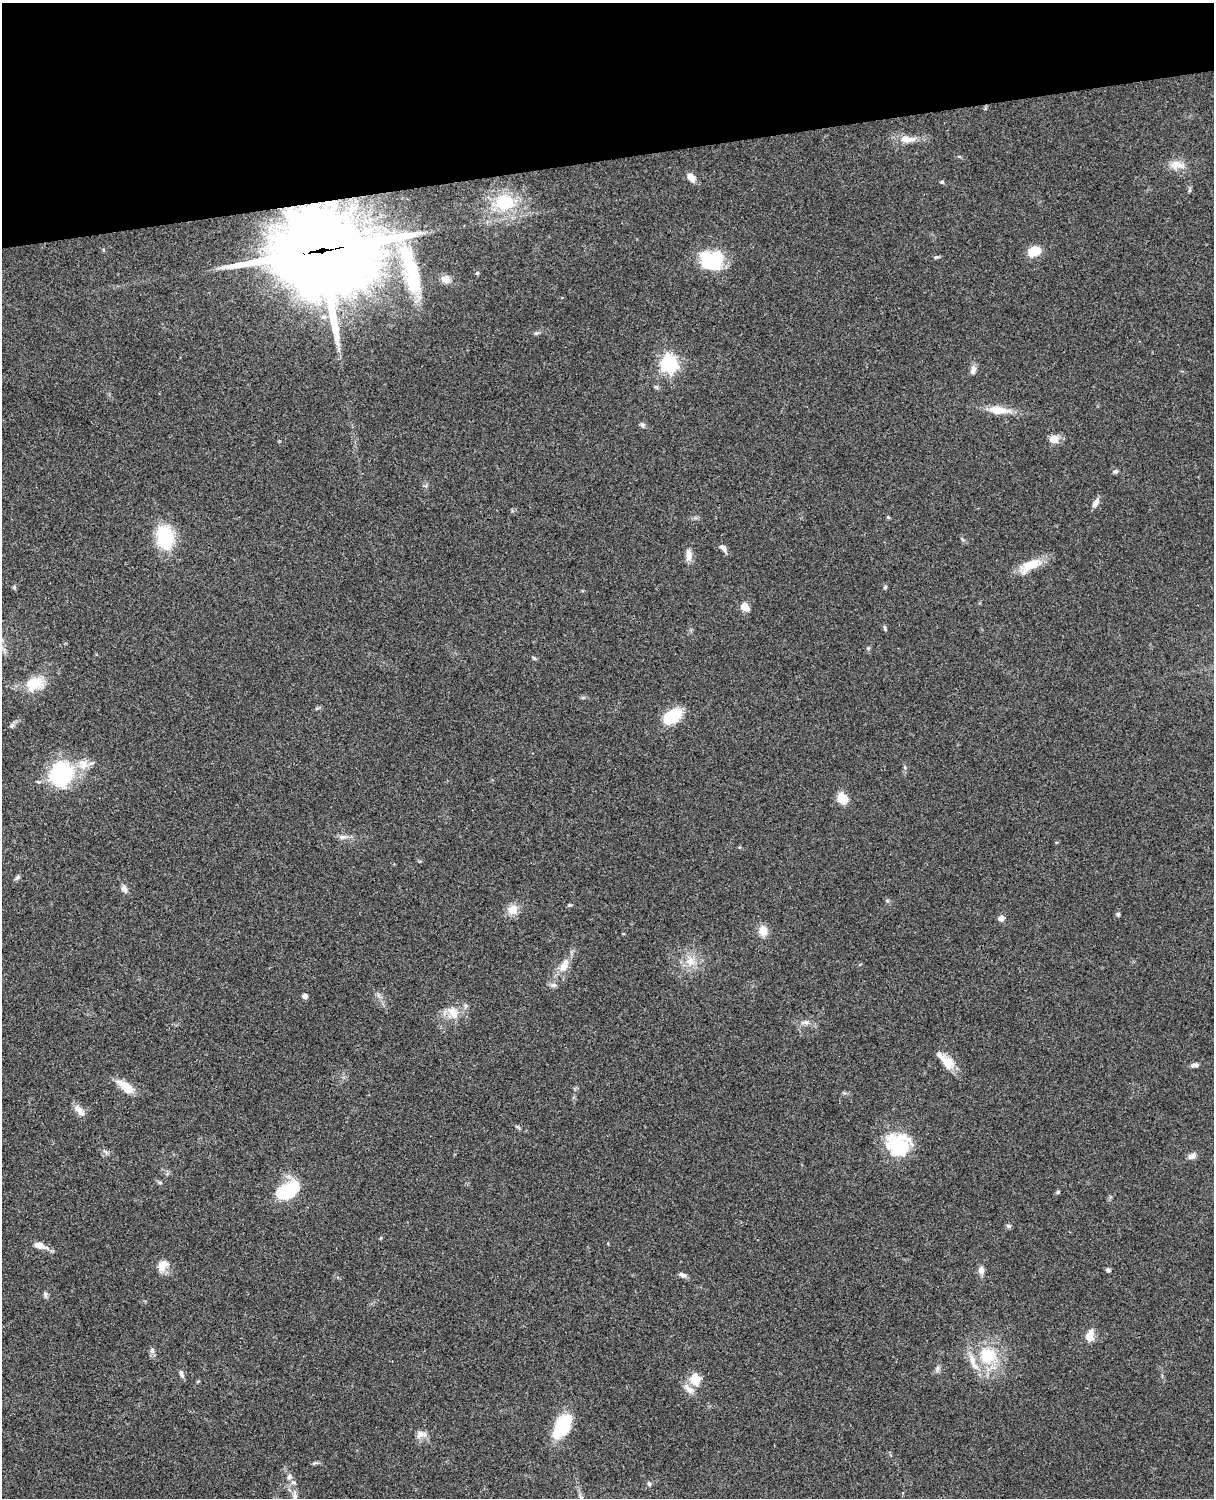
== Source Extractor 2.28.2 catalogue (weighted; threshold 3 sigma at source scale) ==
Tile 3 of 4 x 3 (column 3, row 1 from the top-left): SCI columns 2546-3757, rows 3268-4763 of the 5087 x 4926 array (HDU 1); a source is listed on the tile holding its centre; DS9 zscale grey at full resolution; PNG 1216 x 1500 px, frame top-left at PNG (2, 3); no overlay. Shown black and unused: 10% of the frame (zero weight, under 3 of 4 exposures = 6% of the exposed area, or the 3 px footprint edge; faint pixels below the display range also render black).
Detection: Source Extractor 2.28.2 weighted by HDU 2 'WHT'; one run over the whole footprint, this tile lists its part. Background 0.0876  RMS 0.0061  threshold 0.0273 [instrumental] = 3 sigma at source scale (4.5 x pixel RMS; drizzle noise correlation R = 1.50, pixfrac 1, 0.05/0.05 arcsec/px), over >= 5 px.
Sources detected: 87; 4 inside a brighter object's white glare — not listed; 7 inside a brighter listed object's ellipse — not listed separately; the other 76 listed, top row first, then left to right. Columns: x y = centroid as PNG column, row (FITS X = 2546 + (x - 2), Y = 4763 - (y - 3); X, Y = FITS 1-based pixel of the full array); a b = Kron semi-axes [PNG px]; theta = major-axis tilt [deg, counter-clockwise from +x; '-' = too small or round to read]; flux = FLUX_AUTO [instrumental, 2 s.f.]
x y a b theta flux
907 139 24 9 -1 7.3
1177 165 22 10 -9 6.8
691 178 12 7 -54 4
942 182 5 4 - 0.95
504 202 29 23 9 29
322 250 38 32 2 5900
1032 253 12 11 - 6.9
936 257 7 4 14 0.89
710 259 25 19 -13 30
412 272 59 20 -79 46
477 273 5 5 - 0.81
446 279 10 9 - 4.6
536 333 6 5 - 0.98
669 364 7 7 - 190
973 370 10 7 82 2.7
998 410 24 9 -6 11
642 425 7 6 - 1.3
1054 439 11 9 -10 5.7
1115 471 7 5 12 1.2
1096 503 13 6 56 2.9
888 517 6 3 -19 0.61
165 537 25 17 -78 32
723 548 10 6 -39 2.5
688 556 16 7 89 3.8
1030 565 31 11 20 12
14 587 5 4 - 0.83
885 587 5 4 - 1.1
745 607 7 6 - 9.7
885 628 7 4 -65 0.92
534 658 6 4 -45 0.81
34 684 24 16 17 14
675 714 16 12 34 16
12 725 8 5 17 1.3
62 773 27 23 83 53
842 798 10 8 -63 12
343 837 10 6 6 2.4
17 878 8 5 51 1.2
124 889 10 7 -62 2.3
513 910 11 11 - 7.3
1118 914 4 4 - 1.4
1001 918 6 5 - 3.7
763 931 11 10 - 6.3
690 961 13 13 - 7.9
564 965 21 10 64 7.6
554 985 8 6 -19 1.6
305 996 4 4 - 3.7
453 1013 18 11 -57 7.2
805 1022 13 7 5 3
948 1062 21 13 -46 9.1
1194 1065 11 5 10 2
126 1087 22 10 -39 9.5
79 1110 18 7 -49 4.2
898 1146 27 21 -29 34
1192 1156 11 7 25 2.5
160 1183 6 4 -19 0.83
288 1191 26 16 45 26
1058 1192 5 4 - 0.78
1009 1226 7 5 -16 1.2
40 1245 16 7 -17 5.4
163 1265 15 11 59 6.1
981 1270 11 7 80 2.9
1108 1270 5 4 - 1.4
682 1275 11 5 -20 1.8
46 1295 10 4 -79 1.2
1090 1336 14 9 85 6.4
152 1351 8 6 -79 1.8
987 1356 24 23 - 27
937 1368 7 5 89 1.4
181 1374 11 5 -69 1.8
695 1379 14 11 -85 8.9
198 1381 5 3 - 0.57
562 1426 26 12 58 32
421 1434 14 10 12 3.9
289 1477 8 7 - 2.2
649 1484 6 5 - 0.9
295 1496 11 6 -85 2.3
Overlapping masked pixels (flux is a lower limit): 1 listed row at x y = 322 250
Unlisted compact peaks at least as high as the median listed source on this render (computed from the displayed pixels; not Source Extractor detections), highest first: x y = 569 905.